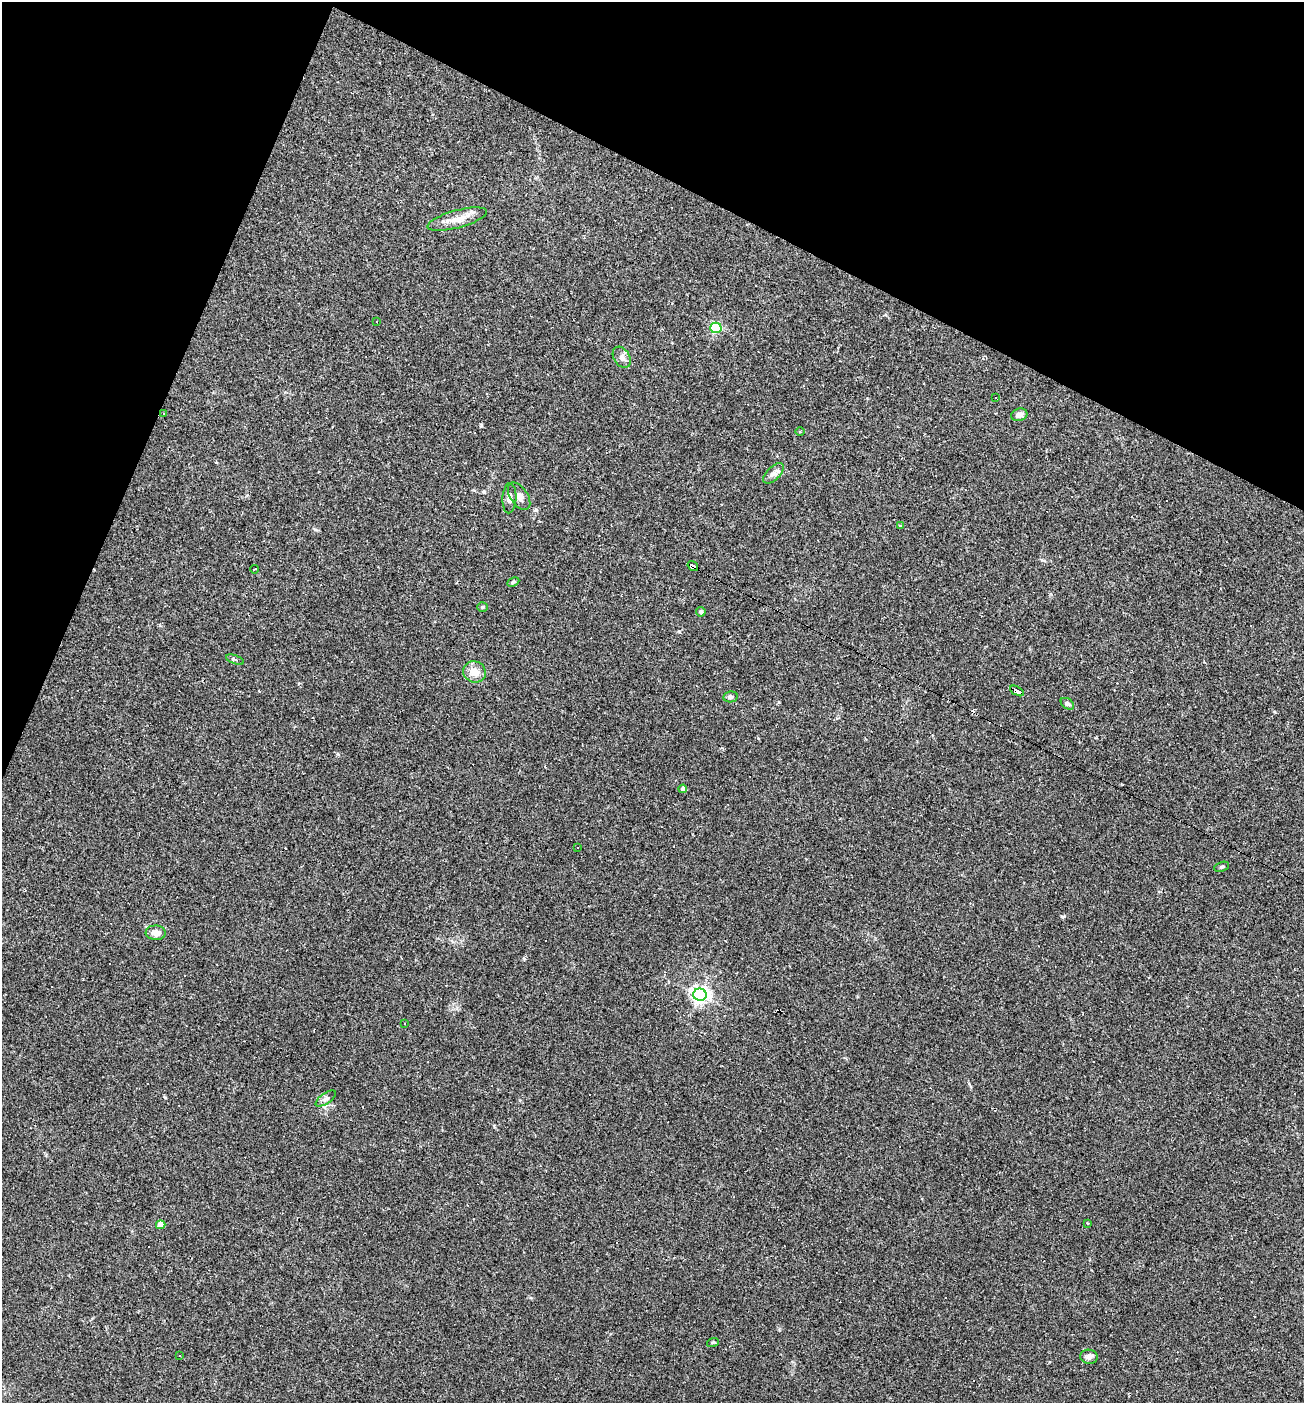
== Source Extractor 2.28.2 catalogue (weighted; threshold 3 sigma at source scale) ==
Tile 2 of 4 x 4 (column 2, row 1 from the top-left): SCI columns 1440-2741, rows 4206-5606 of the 5617 x 5606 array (HDU 1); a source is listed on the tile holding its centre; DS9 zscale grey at full resolution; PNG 1306 x 1405 px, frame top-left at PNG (2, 2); each listed source drawn as its Kron ellipse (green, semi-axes under 4 px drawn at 4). Shown black and unused: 21% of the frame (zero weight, under 2 of 3 exposures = <1% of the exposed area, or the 3 px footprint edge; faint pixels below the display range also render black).
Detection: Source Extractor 2.28.2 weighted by HDU 2 'WHT'; one run over the whole footprint, this tile lists its part. Background 0.0488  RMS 0.0049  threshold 0.0221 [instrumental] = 3 sigma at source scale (4.5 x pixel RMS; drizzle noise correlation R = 1.50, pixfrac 1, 0.05/0.05 arcsec/px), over >= 5 px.
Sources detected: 56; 22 cosmic-ray / hot-pixel residue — neither listed nor drawn; the other 34 listed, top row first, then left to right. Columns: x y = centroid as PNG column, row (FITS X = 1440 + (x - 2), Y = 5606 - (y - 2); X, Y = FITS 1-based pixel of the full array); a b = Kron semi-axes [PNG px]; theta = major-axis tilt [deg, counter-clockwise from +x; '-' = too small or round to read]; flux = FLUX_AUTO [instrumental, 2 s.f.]
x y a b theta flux
457 219 31 8 15 6.6
377 322 2 2 - 0.3
716 328 6 5 - 47
622 357 11 8 -58 2.2
996 397 2 2 - 0.42
163 413 3 2 - 0.29
1019 415 8 6 16 2.2
800 432 5 3 - 0.43
773 473 13 6 45 2.2
519 496 15 8 -56 3.1
509 498 15 7 88 2.6
900 526 4 3 - 0.52
693 566 5 4 - 84
254 569 4 2 - 0.4
513 582 6 4 26 0.66
482 607 5 4 - 0.68
701 612 5 4 - 0.77
235 660 9 4 -20 1.2
474 672 12 10 -27 5.3
1017 691 7 3 -30 51
730 697 7 5 9 1.3
1067 704 7 5 -35 1.8
683 789 4 4 - 2.6
577 848 3 3 - 0.99
1222 867 8 4 19 0.77
156 933 10 7 -1 3.8
700 995 7 6 - 190
405 1024 3 3 - 11
326 1098 12 5 35 1.5
1087 1223 3 2 - 0.51
161 1225 5 4 - 5
713 1342 6 3 19 0.55
180 1356 3 2 - 0.3
1089 1357 9 7 -8 1.6
Overlapping masked pixels (flux is a lower limit): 2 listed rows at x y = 693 566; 1017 691
Unlisted compact peaks at least as high as the median listed source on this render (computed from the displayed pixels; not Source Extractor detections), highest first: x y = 1064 916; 481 424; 338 754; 1275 712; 779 702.